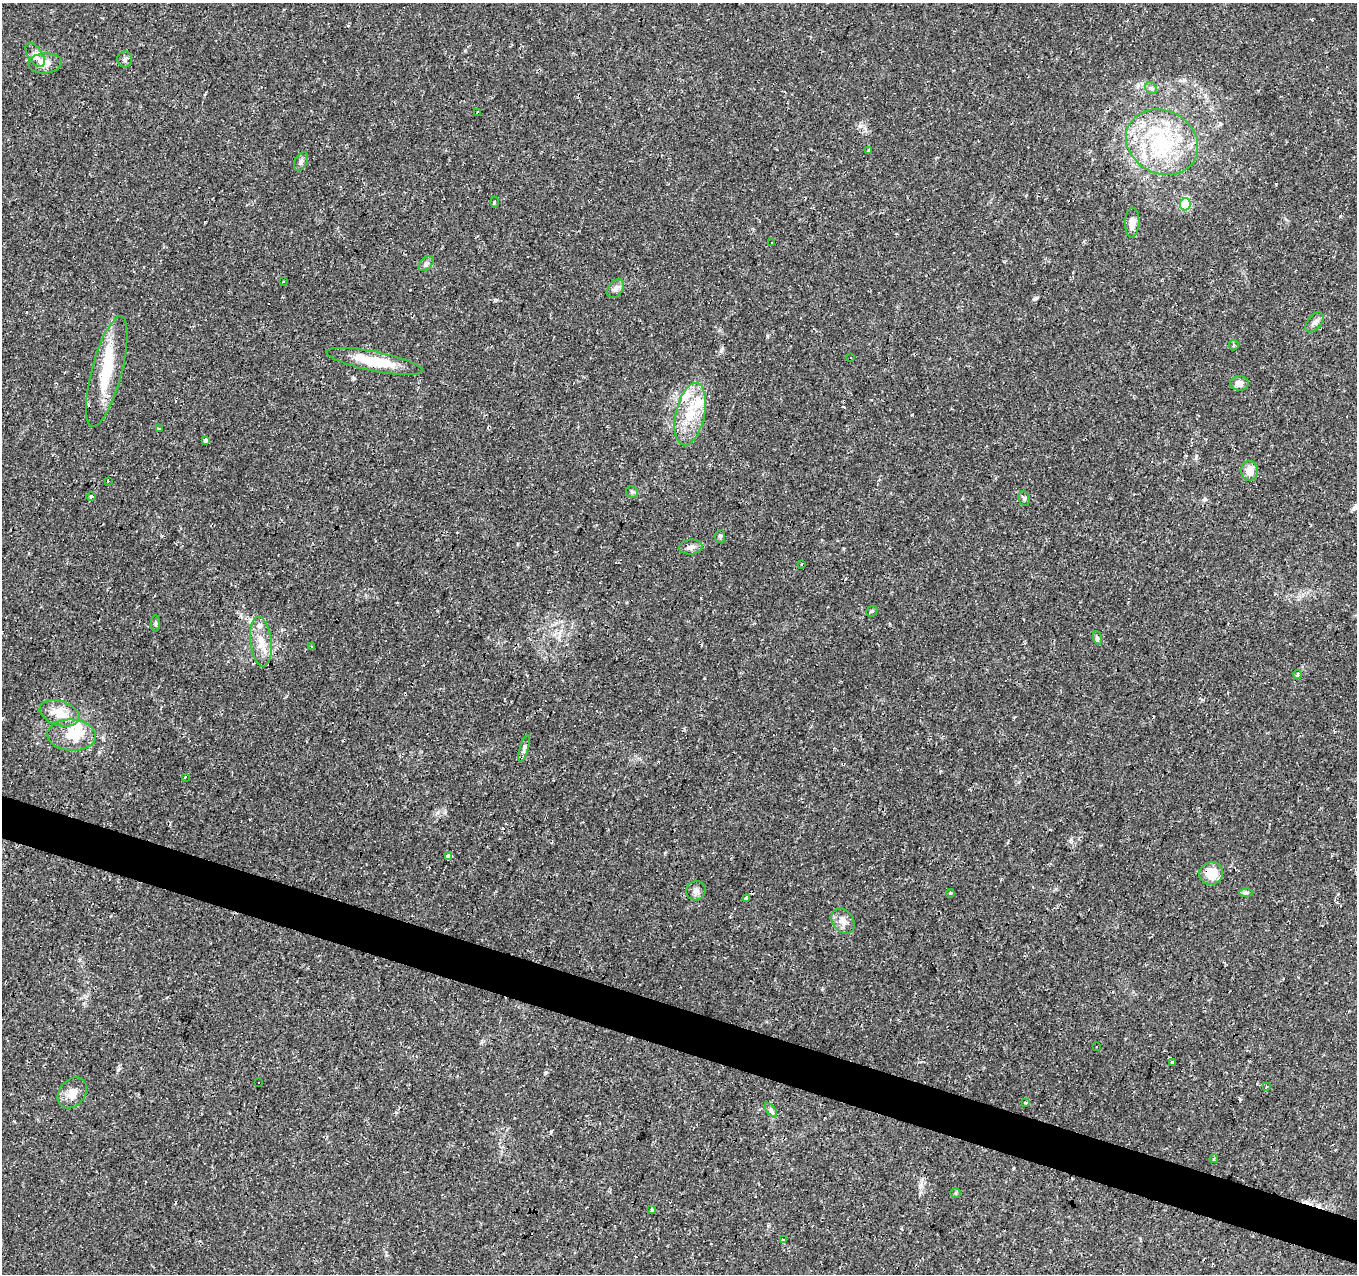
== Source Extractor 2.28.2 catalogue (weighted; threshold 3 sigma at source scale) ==
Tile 6 of 4 x 4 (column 2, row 2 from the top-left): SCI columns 1355-2709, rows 2755-4026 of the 5423 x 5573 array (HDU 1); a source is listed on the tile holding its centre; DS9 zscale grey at full resolution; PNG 1359 x 1276 px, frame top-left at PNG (2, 3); each listed source drawn as its Kron ellipse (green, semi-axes under 4 px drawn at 4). Shown black and unused: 3% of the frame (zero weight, under 2 of 3 exposures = <1% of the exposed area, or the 3 px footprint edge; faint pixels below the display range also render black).
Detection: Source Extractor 2.28.2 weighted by HDU 2 'WHT'; one run over the whole footprint, this tile lists its part. Background 0.0479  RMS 0.0037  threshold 0.0166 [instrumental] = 3 sigma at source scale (4.5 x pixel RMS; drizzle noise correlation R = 1.50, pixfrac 1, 0.0396/0.0396 arcsec/px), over >= 5 px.
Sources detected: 82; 2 inside a brighter object's white glare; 15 cosmic-ray / hot-pixel residue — neither listed nor drawn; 5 inside a brighter listed object's ellipse — not listed separately; the other 60 listed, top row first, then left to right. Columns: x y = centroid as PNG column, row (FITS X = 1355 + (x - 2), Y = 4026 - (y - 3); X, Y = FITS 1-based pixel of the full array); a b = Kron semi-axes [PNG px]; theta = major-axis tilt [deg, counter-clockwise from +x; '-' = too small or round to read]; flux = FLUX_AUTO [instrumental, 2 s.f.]
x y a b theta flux
35 55 13 7 -57 2.1
125 59 8 7 - 1.1
45 63 17 10 3 4.4
1151 88 7 5 -44 0.84
477 112 3 2 - 0.62
1162 142 37 31 -28 34
869 150 4 3 - 1.4
301 162 10 6 64 1.3
494 202 5 3 - 0.35
1185 204 6 5 - 18
1132 222 15 7 87 3.5
771 243 3 3 - 3.8
426 263 9 5 44 0.87
283 281 2 2 - 0.3
616 289 10 7 51 1.5
1315 322 11 7 50 1.6
1234 345 5 4 - 0.49
850 357 3 3 - 1
374 361 49 9 -11 13
107 371 57 15 75 17
1239 383 9 7 -2 2.7
690 414 32 14 77 12
159 428 4 3 - 1.3
205 440 4 4 - 2.9
1250 471 10 8 -82 4
108 481 3 2 - 1
632 492 6 6 - 0.71
91 497 4 4 - 1.1
1024 498 7 5 -77 0.81
720 536 6 5 - 0.7
691 547 11 7 6 1.7
802 564 3 2 - 0.59
872 611 6 4 42 0.46
156 623 8 4 90 0.62
1098 638 7 4 -70 0.69
261 642 25 10 -84 6
312 647 3 3 - 0.42
1298 675 4 3 - 2.8
60 713 20 12 -18 6.7
72 735 24 15 -4 9.1
524 749 14 4 74 1.2
185 777 3 3 - 2.2
448 857 4 3 - 130
1211 873 12 11 - 7
696 891 10 9 - 1.7
1246 892 7 4 0 0.79
950 893 4 3 - 0.34
746 898 3 3 - 4.7
843 921 14 10 -53 3.1
1096 1047 3 3 - 0.82
1172 1063 4 3 - 1.3
259 1082 2 2 - 0.24
1267 1086 3 3 - 9.2
72 1093 17 13 50 4.6
1026 1103 3 3 - 1.3
771 1110 8 4 -53 0.97
1214 1159 4 3 - 0.52
955 1193 5 4 - 0.51
652 1209 3 3 - 1.7
783 1239 3 3 - 0.7
Overlapping masked pixels (flux is a lower limit): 1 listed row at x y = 1211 873
Unlisted compact peaks at least as high as the median listed source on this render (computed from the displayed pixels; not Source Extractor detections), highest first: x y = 546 1072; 721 351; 860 126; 1340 216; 1205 499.